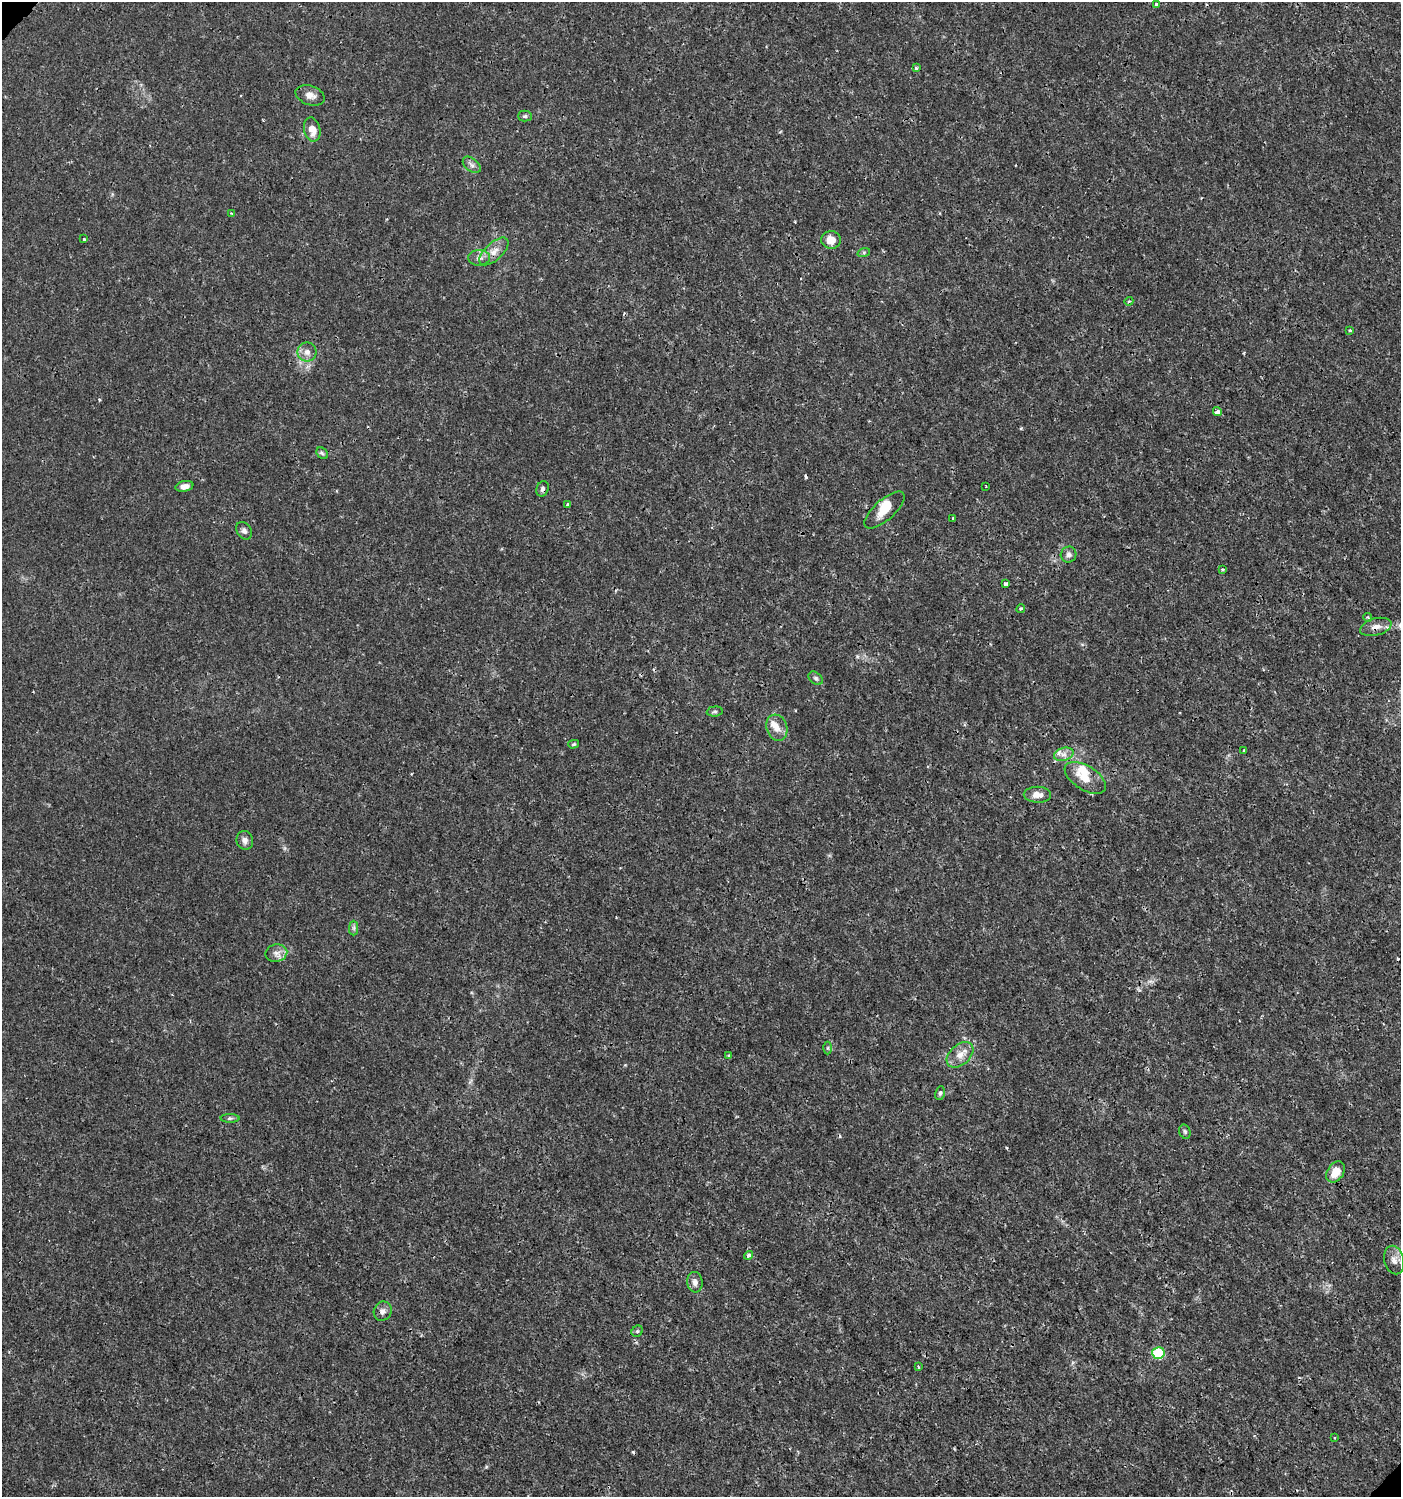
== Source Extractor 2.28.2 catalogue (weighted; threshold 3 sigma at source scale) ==
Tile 6 of 4 x 4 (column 2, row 2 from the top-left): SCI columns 1598-2996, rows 3040-4534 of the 6057 x 6072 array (HDU 1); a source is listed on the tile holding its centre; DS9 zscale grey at full resolution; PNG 1403 x 1499 px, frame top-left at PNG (2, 2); each listed source drawn as its Kron ellipse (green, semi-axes under 4 px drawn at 4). Shown black and unused: <1% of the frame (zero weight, under 3 of 4 exposures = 5% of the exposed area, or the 3 px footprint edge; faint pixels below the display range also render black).
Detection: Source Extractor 2.28.2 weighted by HDU 2 'WHT'; one run over the whole footprint, this tile lists its part. Background 0.00101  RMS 7.8e-04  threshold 0.0035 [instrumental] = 3 sigma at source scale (4.5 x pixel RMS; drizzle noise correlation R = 1.50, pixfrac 1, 0.0396/0.0396 arcsec/px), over >= 5 px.
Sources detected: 65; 5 cosmic-ray / hot-pixel residue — neither listed nor drawn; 4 inside a brighter listed object's ellipse — not listed separately; the other 56 listed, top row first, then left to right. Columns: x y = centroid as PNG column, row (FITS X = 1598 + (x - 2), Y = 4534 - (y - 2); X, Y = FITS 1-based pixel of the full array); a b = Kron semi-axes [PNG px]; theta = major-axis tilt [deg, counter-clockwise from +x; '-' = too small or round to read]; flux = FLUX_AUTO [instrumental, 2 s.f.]
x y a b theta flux
1156 5 3 3 - 0.22
916 68 4 3 - 0.14
310 95 15 9 -18 0.58
525 116 7 5 0 0.14
312 130 12 8 -79 0.81
472 165 10 6 -39 0.3
231 213 3 2 - 0.068
84 239 3 3 - 0.073
831 240 10 9 - 0.79
494 251 18 8 43 0.75
864 252 6 4 19 0.12
479 258 11 8 1 0.41
1129 301 4 3 - 0.081
1350 330 3 3 - 0.099
307 352 9 9 - 0.45
1217 412 5 3 - 1.3
322 453 6 5 - 0.14
184 486 9 5 13 0.43
986 487 3 2 - 0.072
543 489 8 6 72 0.22
567 505 3 3 - 0.15
885 510 25 10 42 1.2
953 518 4 2 - 0.079
244 531 9 7 -55 0.27
1069 555 8 7 - 0.32
1223 569 4 3 - 0.089
1006 584 4 3 - 0.43
1021 609 4 3 - 0.12
1368 617 4 4 - 0.092
1376 627 16 8 15 0.59
816 678 8 5 -40 0.2
715 711 8 5 5 0.17
777 728 13 10 -72 0.74
574 744 5 4 - 0.11
1244 750 3 3 - 0.14
1064 754 10 6 17 0.39
1085 778 23 12 -32 1.3
1037 795 13 8 -1 0.6
245 840 9 8 - 0.37
354 928 7 4 90 0.16
276 953 11 8 13 0.47
828 1048 6 4 89 0.11
960 1055 15 10 42 0.79
729 1056 4 3 - 0.11
940 1093 7 4 80 0.14
230 1118 9 4 0 0.15
1185 1132 7 5 -74 0.15
1336 1172 11 8 56 1
748 1255 5 4 - 0.24
1394 1260 14 9 -76 0.6
695 1282 10 7 -84 0.37
383 1311 10 8 61 0.37
637 1331 6 5 - 0.13
1158 1353 6 6 - 4.5
918 1366 3 2 - 0.073
1335 1438 3 2 - 0.06
Overlapping masked pixels (flux is a lower limit): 2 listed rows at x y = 543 489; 1376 627